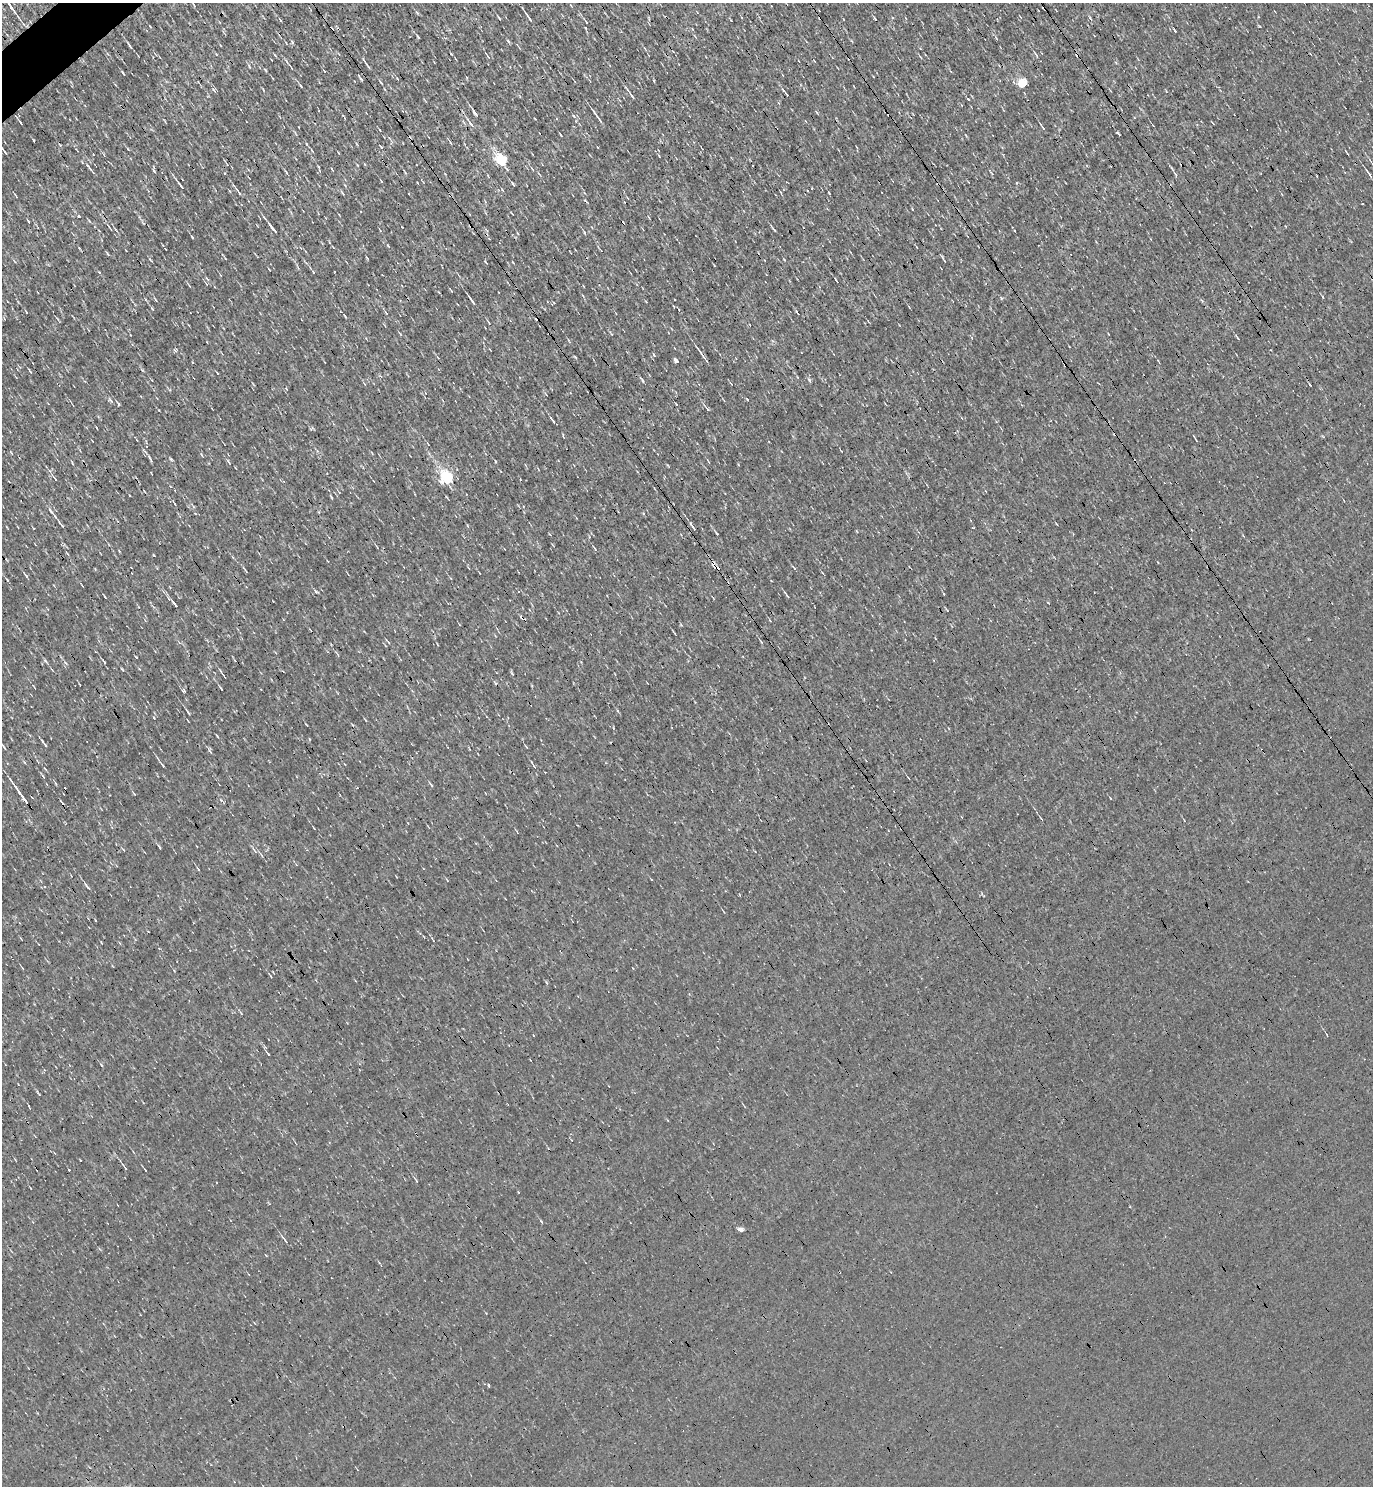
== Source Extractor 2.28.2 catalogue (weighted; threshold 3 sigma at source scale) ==
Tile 11 of 4 x 4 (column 3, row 3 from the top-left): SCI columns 2898-4268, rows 1485-2968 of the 5935 x 5937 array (HDU 1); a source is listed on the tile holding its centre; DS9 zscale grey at full resolution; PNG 1375 x 1488 px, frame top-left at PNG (2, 3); no overlay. Shown black and unused: <1% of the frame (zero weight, under 3 of 4 exposures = <1% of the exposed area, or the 3 px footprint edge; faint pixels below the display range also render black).
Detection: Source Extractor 2.28.2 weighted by HDU 2 'WHT'; one run over the whole footprint, this tile lists its part. Background 0.00207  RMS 0.043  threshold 0.193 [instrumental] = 3 sigma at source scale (4.5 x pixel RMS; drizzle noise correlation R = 1.50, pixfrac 1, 0.05/0.05 arcsec/px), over >= 5 px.
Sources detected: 133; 5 cosmic-ray / hot-pixel residue — not listed; the other 128 listed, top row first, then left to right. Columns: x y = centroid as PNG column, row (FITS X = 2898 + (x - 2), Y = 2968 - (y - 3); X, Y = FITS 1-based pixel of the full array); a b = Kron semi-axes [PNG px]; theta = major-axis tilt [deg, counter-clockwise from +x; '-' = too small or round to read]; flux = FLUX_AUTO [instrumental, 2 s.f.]
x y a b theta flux
11 8 4 2 - 9.1
529 17 13 3 -55 14
499 18 4 2 - 5
280 20 4 2 - 4.2
586 22 3 2 - 3.7
692 29 4 3 - 3.1
418 37 4 3 - 3.8
292 42 5 4 - 5.5
130 46 8 2 -54 10
920 48 3 2 - 3
216 54 4 3 - 3.4
487 55 9 2 -53 5
814 61 3 2 - 3
249 66 5 3 - 4.3
368 66 8 3 -52 7.9
291 68 5 2 - 4
324 71 5 2 - 3.1
123 73 5 2 - 4.8
397 78 4 2 - 2.6
361 79 6 3 -45 5.1
381 83 6 3 -54 4.8
1023 83 5 5 - 200
301 86 5 3 - 5.4
214 90 7 3 -54 7.2
786 94 11 2 -50 7.3
632 96 7 3 -54 10
475 113 9 3 -54 12
574 116 7 4 -46 7.7
598 117 16 2 -55 18
21 123 5 2 - 4.9
471 124 12 4 -52 13
1043 127 8 2 -55 7.6
380 130 3 2 - 2.6
561 135 4 2 - 3.4
381 146 6 3 -49 4.8
597 147 3 2 - 2.9
128 149 4 3 - 3.9
312 151 5 2 - 3.5
5 153 5 2 - 4.9
659 156 4 2 - 3
501 160 6 5 - 470
91 169 12 3 -53 10
532 169 4 2 - 3.5
1176 175 7 3 -71 5.9
1369 175 9 2 -55 12
381 181 4 2 - 3.8
1016 183 4 3 - 5.8
513 184 5 2 - 7.1
181 186 9 3 -54 9.3
502 190 5 3 - 4.2
239 192 10 3 -52 10
342 193 9 2 -51 5.2
829 193 3 2 - 3.3
78 216 3 3 - 12
272 228 13 3 -53 19
774 230 7 3 -49 5.9
585 233 6 3 -71 4.2
192 237 4 2 - 4.1
166 249 3 2 - 3.5
108 254 5 3 - 4.2
150 260 6 2 -46 3.8
944 261 6 2 -54 4
837 281 5 2 - 4.9
189 285 5 3 - 4.7
451 290 5 2 - 4.1
472 301 10 2 -54 14
26 312 4 2 - 2.9
1238 338 5 3 - 4.1
704 357 20 2 -55 19
676 360 5 3 - 65
30 371 5 2 - 4.6
809 380 6 4 -59 6.2
643 381 5 3 - 4.9
111 400 9 3 -51 7.3
118 404 6 3 -52 6.3
676 405 3 2 - 5.9
707 409 11 4 -50 9.5
553 421 8 2 -55 9.2
428 444 5 3 - 3.6
171 459 5 3 - 4.8
495 461 4 2 - 3.1
708 461 5 3 - 3.6
229 462 9 2 -58 4.7
447 477 6 6 - 590
55 478 8 3 -52 6.3
331 497 5 3 - 3.6
195 514 4 3 - 3.4
55 517 7 4 -62 8.4
62 525 7 2 -51 7.5
694 528 7 3 -48 9
973 528 3 2 - 3.7
717 533 5 2 - 4.7
595 549 5 3 - 4
67 553 5 2 - 4.7
716 567 11 3 -19 13
794 569 3 3 - 13
26 576 7 2 -54 6.1
316 591 6 3 -44 5.4
787 595 9 2 -54 6.4
105 597 4 2 - 3.4
175 604 9 3 -50 17
337 654 6 3 -69 4.6
104 662 4 3 - 5.1
224 676 4 2 - 3.7
34 687 4 2 - 3.4
221 688 6 2 -54 4.5
184 691 5 4 - 5.9
188 712 7 2 -53 7.8
217 736 5 2 - 3.6
45 744 10 3 -57 7.9
3 747 12 3 -55 9
210 750 9 4 -66 7.9
162 765 6 2 -51 7.2
534 766 6 3 -46 6.2
909 778 3 2 - 3.4
431 785 7 3 -56 4.9
22 796 26 3 -54 46
221 800 4 4 - 5.5
159 847 7 3 -62 5.1
255 850 10 4 -51 9.7
198 869 6 2 -57 4.7
87 887 11 3 -50 10
270 976 4 2 - 3.8
268 1054 4 2 - 4.1
125 1168 7 3 -56 6
416 1181 7 3 -68 5.1
741 1229 4 4 - 27
285 1240 11 3 -55 9.2
Overlapping masked pixels (flux is a lower limit): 2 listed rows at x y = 716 567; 22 796
Isophote crosses this tile's border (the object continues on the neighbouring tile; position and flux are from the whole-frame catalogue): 1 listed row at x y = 3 747
Unlisted compact peaks at least as high as the median listed source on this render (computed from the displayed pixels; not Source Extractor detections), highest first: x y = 154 555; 1118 133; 154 171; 136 657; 34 140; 541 1221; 747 399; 152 308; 45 661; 968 99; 1090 18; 1001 298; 654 81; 508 41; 654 355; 585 200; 159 410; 575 357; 60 145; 367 258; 122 669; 512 673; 796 311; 175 350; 39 1094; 585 28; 265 70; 101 1065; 388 245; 80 1160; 149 457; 784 259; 488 1386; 154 718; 345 316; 99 272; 101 942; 731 20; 313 272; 446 497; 402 227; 485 261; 1175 31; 546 982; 912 209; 95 920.